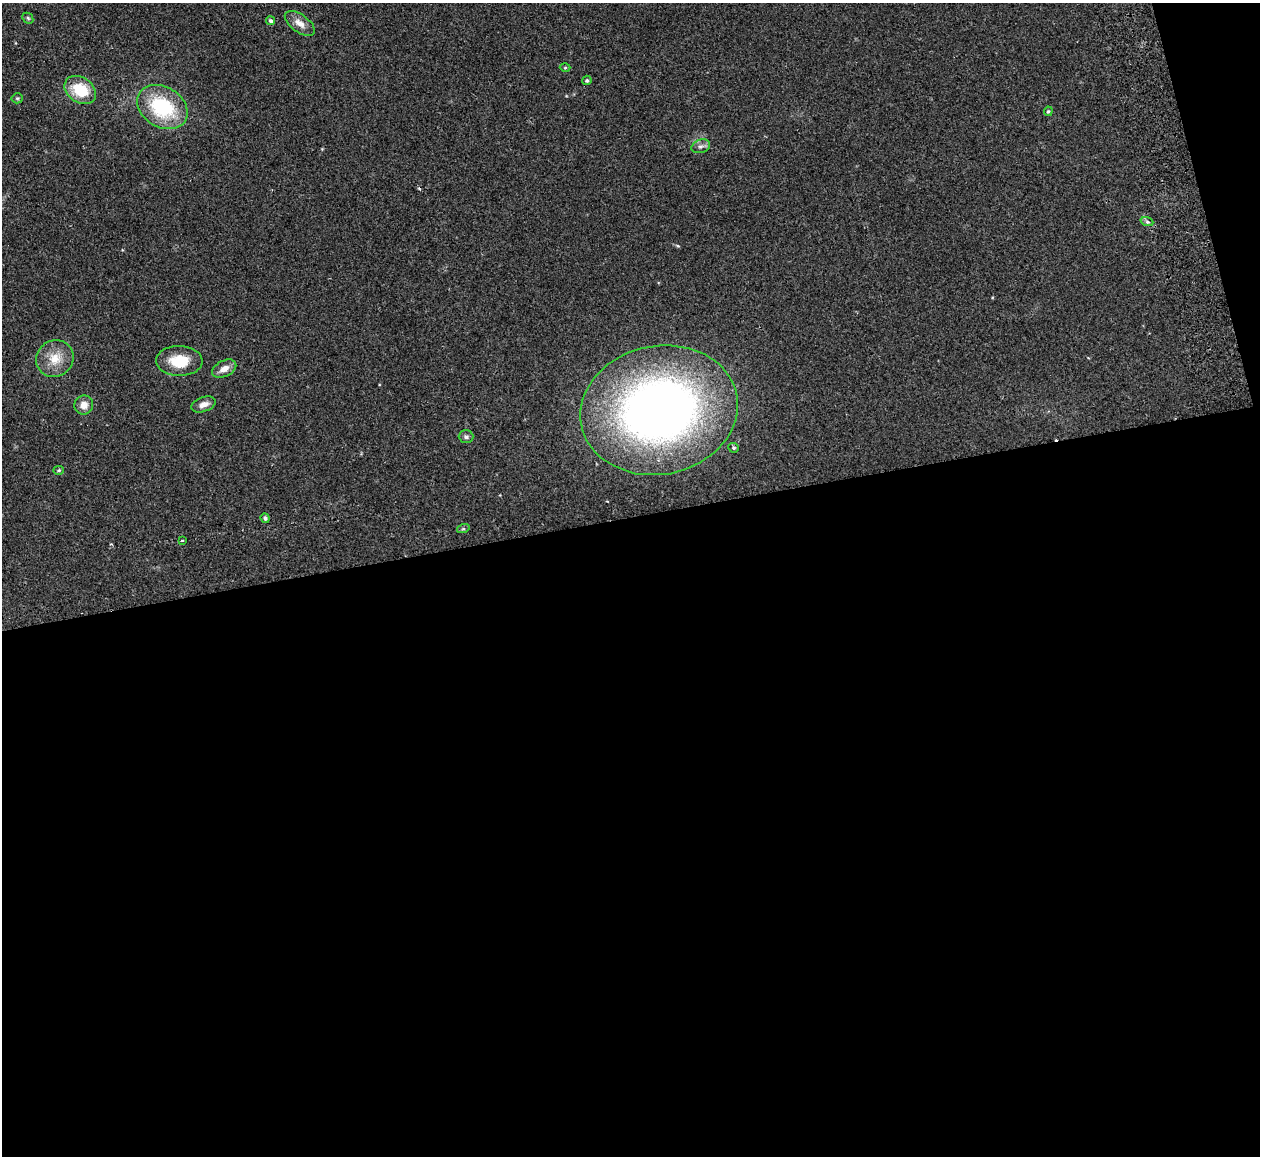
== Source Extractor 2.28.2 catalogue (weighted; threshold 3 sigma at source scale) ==
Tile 16 of 4 x 4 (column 4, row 4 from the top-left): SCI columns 3831-5088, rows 152-1305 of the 5088 x 5029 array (HDU 1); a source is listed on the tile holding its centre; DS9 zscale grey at full resolution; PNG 1262 x 1158 px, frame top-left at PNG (2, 3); each listed source drawn as its Kron ellipse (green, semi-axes under 4 px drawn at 4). Shown black and unused: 57% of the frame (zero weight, under 2 of 3 exposures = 3% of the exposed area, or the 3 px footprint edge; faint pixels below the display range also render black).
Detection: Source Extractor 2.28.2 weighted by HDU 2 'WHT'; one run over the whole footprint, this tile lists its part. Background 0.0722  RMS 0.0088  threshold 0.0395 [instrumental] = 3 sigma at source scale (4.5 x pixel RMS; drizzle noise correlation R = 1.50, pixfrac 1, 0.05/0.05 arcsec/px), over >= 5 px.
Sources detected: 25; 2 cosmic-ray / hot-pixel residue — neither listed nor drawn; the other 23 listed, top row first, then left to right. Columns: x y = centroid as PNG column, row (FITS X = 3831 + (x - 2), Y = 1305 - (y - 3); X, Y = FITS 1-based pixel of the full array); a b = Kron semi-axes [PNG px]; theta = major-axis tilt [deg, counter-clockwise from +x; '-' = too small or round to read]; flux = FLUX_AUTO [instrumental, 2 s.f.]
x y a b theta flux
28 18 6 5 - 1.4
271 21 4 4 - 2.3
300 23 17 8 -36 7.6
565 68 5 3 - 0.96
587 80 5 4 - 1.5
80 90 17 12 -34 32
17 98 5 5 - 1.2
162 107 27 20 -31 66
1048 111 5 4 - 0.99
701 146 9 6 18 3.4
1147 222 6 4 -19 1.5
55 359 19 18 - 17
179 361 23 15 -1 23
224 369 13 8 27 7.2
204 404 13 7 20 5.2
84 405 9 9 - 6.9
659 410 79 64 11 600
466 437 7 6 - 2.3
733 448 5 5 - 1.4
59 470 5 4 - 1.4
265 518 5 4 - 1.8
463 529 6 4 18 1.3
182 541 3 2 - 0.65